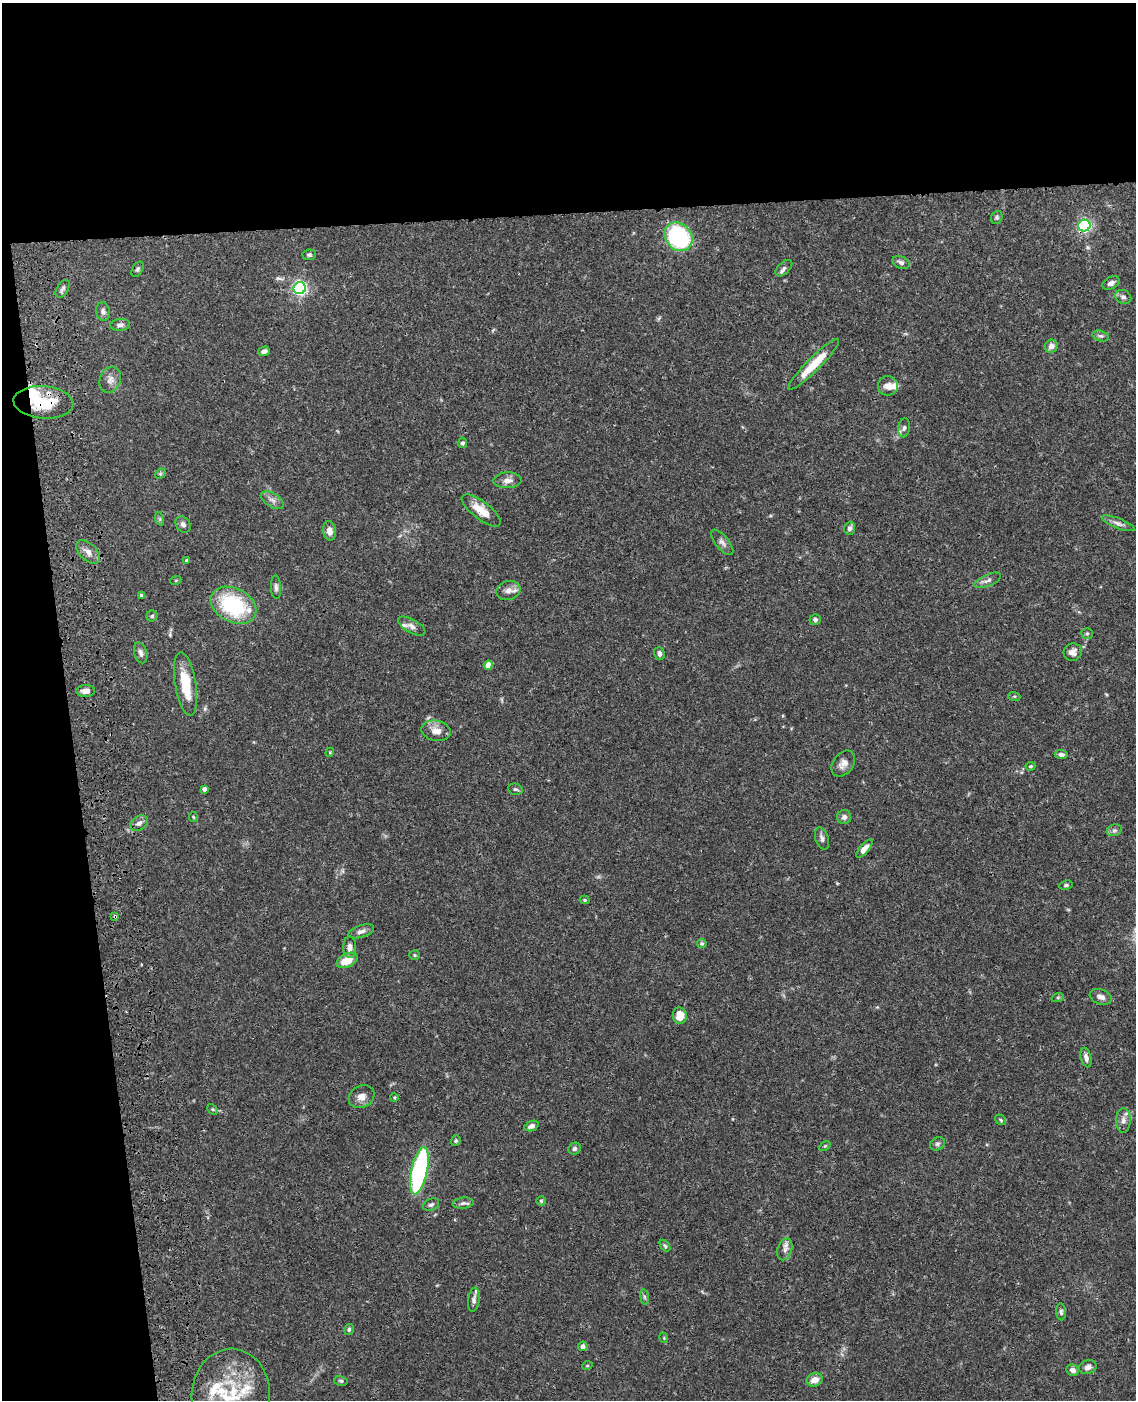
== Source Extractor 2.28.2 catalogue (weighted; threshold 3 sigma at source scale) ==
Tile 1 of 4 x 3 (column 1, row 1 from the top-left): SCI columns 119-1252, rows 3052-4449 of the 4770 x 4604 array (HDU 1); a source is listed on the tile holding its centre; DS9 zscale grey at full resolution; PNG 1138 x 1402 px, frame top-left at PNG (2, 3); each listed source drawn as its Kron ellipse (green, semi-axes under 4 px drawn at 4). Shown black and unused: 21% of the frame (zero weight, under 3 of 4 exposures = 6% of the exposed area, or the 3 px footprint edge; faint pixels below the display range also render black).
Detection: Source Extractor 2.28.2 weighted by HDU 2 'WHT'; one run over the whole footprint, this tile lists its part. Background 0.0574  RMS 0.003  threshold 0.0137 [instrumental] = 3 sigma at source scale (4.5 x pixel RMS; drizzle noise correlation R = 1.50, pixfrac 1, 0.05/0.05 arcsec/px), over >= 5 px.
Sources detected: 115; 1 too faint to see at this stretch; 1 inside a brighter object's white glare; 1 cosmic-ray / hot-pixel residue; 1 long thin detection or spike segment (spike, bleed or trail) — neither listed nor drawn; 7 inside a brighter listed object's ellipse — not listed separately; the other 104 listed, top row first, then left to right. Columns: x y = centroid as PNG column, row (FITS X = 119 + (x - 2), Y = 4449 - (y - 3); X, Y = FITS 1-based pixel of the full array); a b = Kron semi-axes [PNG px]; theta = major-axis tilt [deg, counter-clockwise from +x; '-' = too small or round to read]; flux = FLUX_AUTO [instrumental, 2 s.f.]
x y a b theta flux
997 217 7 5 69 0.61
1084 226 6 6 - 59
678 237 15 13 -49 41
309 255 7 5 8 0.61
901 262 9 6 -21 1
784 268 10 6 45 0.99
137 269 8 5 58 0.63
1111 283 9 6 25 1.1
300 288 6 6 - 75
63 289 10 5 58 0.94
1123 297 8 6 -25 0.99
103 311 9 6 -81 1
120 325 10 6 6 1
1101 336 8 5 -17 0.71
1051 346 7 6 - 1.6
264 351 6 4 17 1.1
814 364 35 6 45 8.3
110 380 13 10 70 1.9
888 386 10 9 - 2.3
43 402 30 16 -4 12
904 428 9 6 81 0.98
462 443 5 4 - 0.65
160 474 6 4 44 0.48
507 480 14 8 3 1.9
272 500 12 6 -31 1.5
481 510 24 8 -37 5
160 519 7 4 -72 0.48
1118 523 17 5 -21 1.4
183 524 9 6 -56 1
850 528 6 5 - 0.97
330 531 10 6 -80 1.9
722 542 15 6 -51 1.3
88 552 14 8 -43 2.1
186 560 3 3 - 0.28
176 580 5 3 - 0.27
988 580 14 6 23 1.3
276 587 11 5 -87 0.94
508 590 12 9 17 1.9
141 595 4 4 - 0.31
233 605 24 17 -27 24
152 616 5 5 - 0.43
815 620 5 5 - 0.79
412 626 15 6 -29 1.4
1087 633 6 5 - 0.49
1073 652 9 8 - 1.8
141 653 11 6 -72 1.1
659 653 6 5 - 1.1
488 665 4 4 - 3.1
186 684 32 10 -80 9.7
86 691 9 6 1 1.7
1014 696 6 4 -17 0.36
436 731 15 10 -11 2.9
330 752 4 3 - 0.29
1061 754 6 4 -6 0.9
843 764 14 10 54 2
1030 766 5 3 - 0.43
204 789 4 4 - 1.2
515 789 7 5 -14 0.57
193 817 5 4 - 0.33
844 817 7 7 - 1.1
139 823 10 7 30 1.4
1114 830 8 5 20 0.78
822 838 11 6 -73 1.1
864 849 11 4 49 2.1
1066 885 7 4 10 0.52
585 900 5 4 - 0.37
115 916 3 3 - 0.53
361 931 13 6 17 1.4
702 943 5 4 - 0.46
350 947 11 6 -88 1.5
415 955 5 4 - 0.37
347 960 11 6 26 5
1058 997 6 4 19 0.4
1101 997 11 7 -19 1.6
680 1016 8 7 - 4.2
1086 1057 10 5 -75 1.4
362 1097 13 10 29 2.5
394 1097 4 3 - 0.34
213 1109 6 4 -45 0.43
1001 1120 6 4 -37 0.45
1123 1120 12 7 89 1.7
531 1126 7 5 21 1.2
456 1141 5 4 - 0.46
937 1144 8 6 31 0.72
825 1146 6 4 33 0.34
575 1149 6 5 - 0.74
419 1171 24 8 78 51
541 1201 5 4 - 0.36
463 1203 10 5 6 0.92
431 1205 8 5 25 0.79
665 1246 7 4 -54 0.49
785 1249 11 7 72 1.5
644 1297 8 4 -82 0.52
474 1300 12 5 83 1.1
1061 1312 8 5 -84 0.63
349 1330 5 4 - 0.59
664 1338 5 3 - 0.28
583 1346 5 4 - 1.1
587 1366 5 3 - 0.27
1088 1367 9 6 15 1.1
1073 1370 6 5 - 1.3
815 1380 8 6 18 2.4
341 1381 7 5 -14 0.48
231 1396 47 39 87 20
Overlapping masked pixels (flux is a lower limit): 3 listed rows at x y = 1084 226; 43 402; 115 916